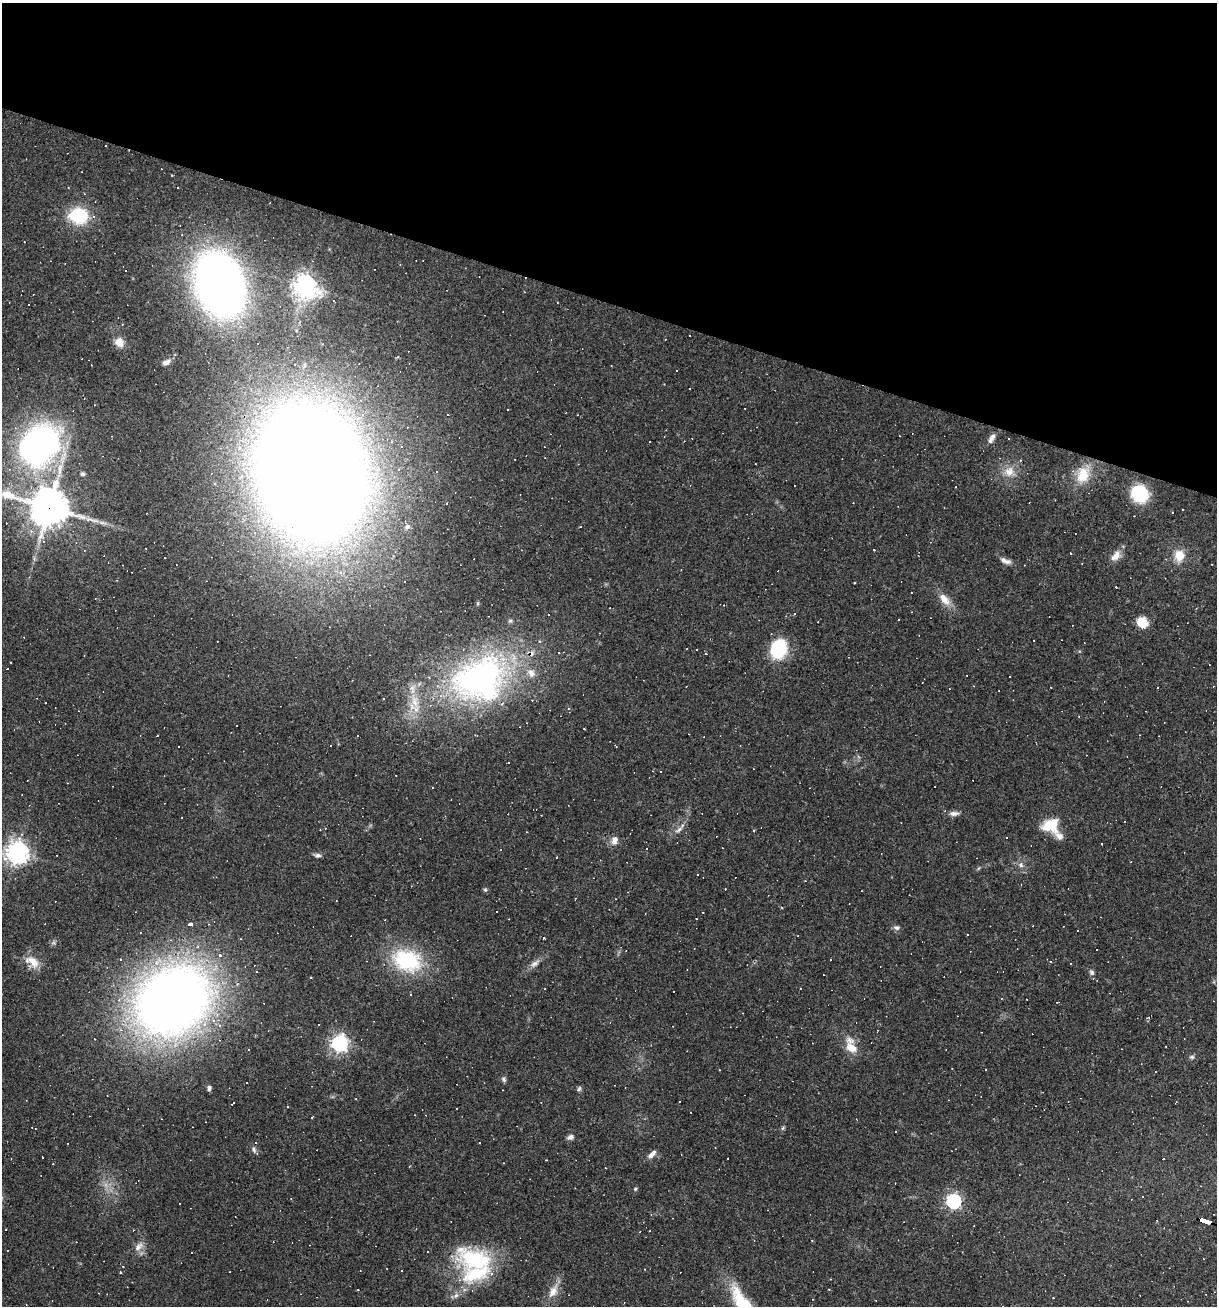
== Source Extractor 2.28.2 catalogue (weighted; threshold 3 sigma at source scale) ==
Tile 2 of 4 x 4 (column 2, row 1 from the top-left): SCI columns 1465-2679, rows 3915-5218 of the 5234 x 5218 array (HDU 1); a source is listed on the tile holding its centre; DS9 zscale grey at full resolution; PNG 1219 x 1308 px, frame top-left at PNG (2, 3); no overlay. Shown black and unused: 23% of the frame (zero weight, under 3 of 4 exposures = <1% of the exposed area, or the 3 px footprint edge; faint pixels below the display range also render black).
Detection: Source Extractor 2.28.2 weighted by HDU 2 'WHT'; one run over the whole footprint, this tile lists its part. Background 0.0495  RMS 0.0048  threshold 0.0217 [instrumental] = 3 sigma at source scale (4.5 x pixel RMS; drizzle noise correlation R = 1.50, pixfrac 1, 0.05/0.05 arcsec/px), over >= 5 px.
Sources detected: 233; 1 too faint to see at this stretch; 113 cosmic-ray / hot-pixel residue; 1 long thin detection or spike segment (spike, bleed or trail) — not listed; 8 inside a brighter listed object's ellipse — not listed separately; the other 110 listed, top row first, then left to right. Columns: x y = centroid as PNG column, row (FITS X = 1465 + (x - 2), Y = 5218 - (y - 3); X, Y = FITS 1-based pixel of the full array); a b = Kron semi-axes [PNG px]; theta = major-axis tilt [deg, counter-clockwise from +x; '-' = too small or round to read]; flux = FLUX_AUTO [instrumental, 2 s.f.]
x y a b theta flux
177 188 3 2 - 0.4
78 216 22 19 -8 22
220 284 36 26 -72 610
305 286 8 7 - 400
334 301 3 2 - 0.39
241 327 5 5 - 1.3
690 335 3 3 - 1
119 342 11 10 - 4.8
166 362 10 6 20 2.1
689 388 3 3 - 3.6
507 409 3 2 - 0.52
448 415 2 2 - 0.25
991 438 14 6 59 2.5
1009 439 3 2 - 0.43
39 445 38 29 41 190
311 472 80 58 -75 2200
1009 472 15 15 - 6.6
82 474 6 6 - 0.98
211 474 3 3 - 0.53
1083 474 26 17 66 12
956 487 2 2 - 0.27
1140 494 14 13 - 31
446 503 3 2 - 0.39
49 507 15 13 -18 1100
1172 512 3 2 - 0.38
407 527 7 7 - 1.7
31 531 5 5 - 1.3
255 532 5 4 - 0.9
874 550 3 3 - 0.49
1116 556 15 10 49 4.2
1179 556 15 13 -85 7.7
164 558 3 3 - 0.95
1005 561 15 6 -21 2.6
1212 564 3 2 - 0.31
681 569 3 2 - 0.28
854 583 3 2 - 0.48
944 599 20 10 -48 6
478 603 5 3 - 0.48
899 619 3 2 - 0.52
1142 622 11 10 - 8.9
778 649 16 13 70 33
706 654 3 2 - 0.3
480 679 80 62 23 140
1158 688 3 3 - 0.89
384 699 3 2 - 0.48
45 702 2 2 - 0.32
584 729 3 2 - 0.29
1139 735 3 2 - 0.29
653 771 3 2 - 0.29
433 787 3 2 - 0.66
954 813 14 6 2 2.2
1125 822 3 3 - 0.97
1051 825 17 14 12 15
325 828 3 3 - 0.42
679 830 16 5 39 2.4
753 830 3 3 - 0.47
614 840 11 8 74 3.2
17 852 7 7 - 410
318 855 9 5 1 1.4
556 857 3 2 - 0.39
1021 865 7 7 - 1.6
979 868 6 3 69 0.6
697 875 3 3 - 3.1
485 890 6 5 - 0.75
781 907 3 3 - 0.52
496 912 3 3 - 1.9
190 924 5 3 - 1.9
896 928 9 7 -22 1.4
544 938 3 2 - 0.63
1096 950 3 3 - 1.2
220 955 3 3 - 4.1
121 959 4 3 - 0.44
407 960 41 29 -21 39
1050 961 4 3 - 0.37
32 962 20 12 -35 6.9
535 963 16 7 37 2.8
1092 972 7 6 - 1.2
310 977 3 2 - 0.43
673 991 3 3 - 21
410 994 4 2 - 0.44
173 1001 65 52 32 530
340 1043 6 6 - 190
851 1046 20 11 -70 8.5
1192 1057 7 5 -13 1
719 1070 2 2 - 0.39
504 1079 8 5 -68 1.1
209 1088 5 5 - 1.4
579 1089 8 5 69 0.97
233 1103 4 3 - 2
287 1107 3 3 - 0.43
312 1118 3 3 - 0.88
783 1128 6 5 - 0.74
896 1131 2 2 - 0.43
570 1137 8 5 20 1.9
479 1142 2 2 - 0.34
254 1149 10 6 -68 1.5
652 1154 13 6 45 2.6
503 1163 3 2 - 0.31
409 1167 3 2 - 0.38
635 1189 5 4 - 0.61
954 1201 6 6 - 120
179 1204 3 3 - 7.3
1205 1220 12 3 -17 100
139 1247 15 9 51 3.6
475 1259 51 30 -14 44
123 1267 3 3 - 0.51
402 1270 3 2 - 0.43
553 1291 22 10 61 6
456 1296 9 6 48 1.9
744 1304 20 13 -40 18
Overlapping masked pixels (flux is a lower limit): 5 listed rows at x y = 311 472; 49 507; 480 679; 173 1001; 1205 1220
Isophote crosses this tile's border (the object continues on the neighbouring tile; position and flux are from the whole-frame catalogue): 2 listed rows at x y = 49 507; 744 1304
Unlisted compact peaks at least as high as the median listed source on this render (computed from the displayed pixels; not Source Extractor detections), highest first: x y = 370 825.